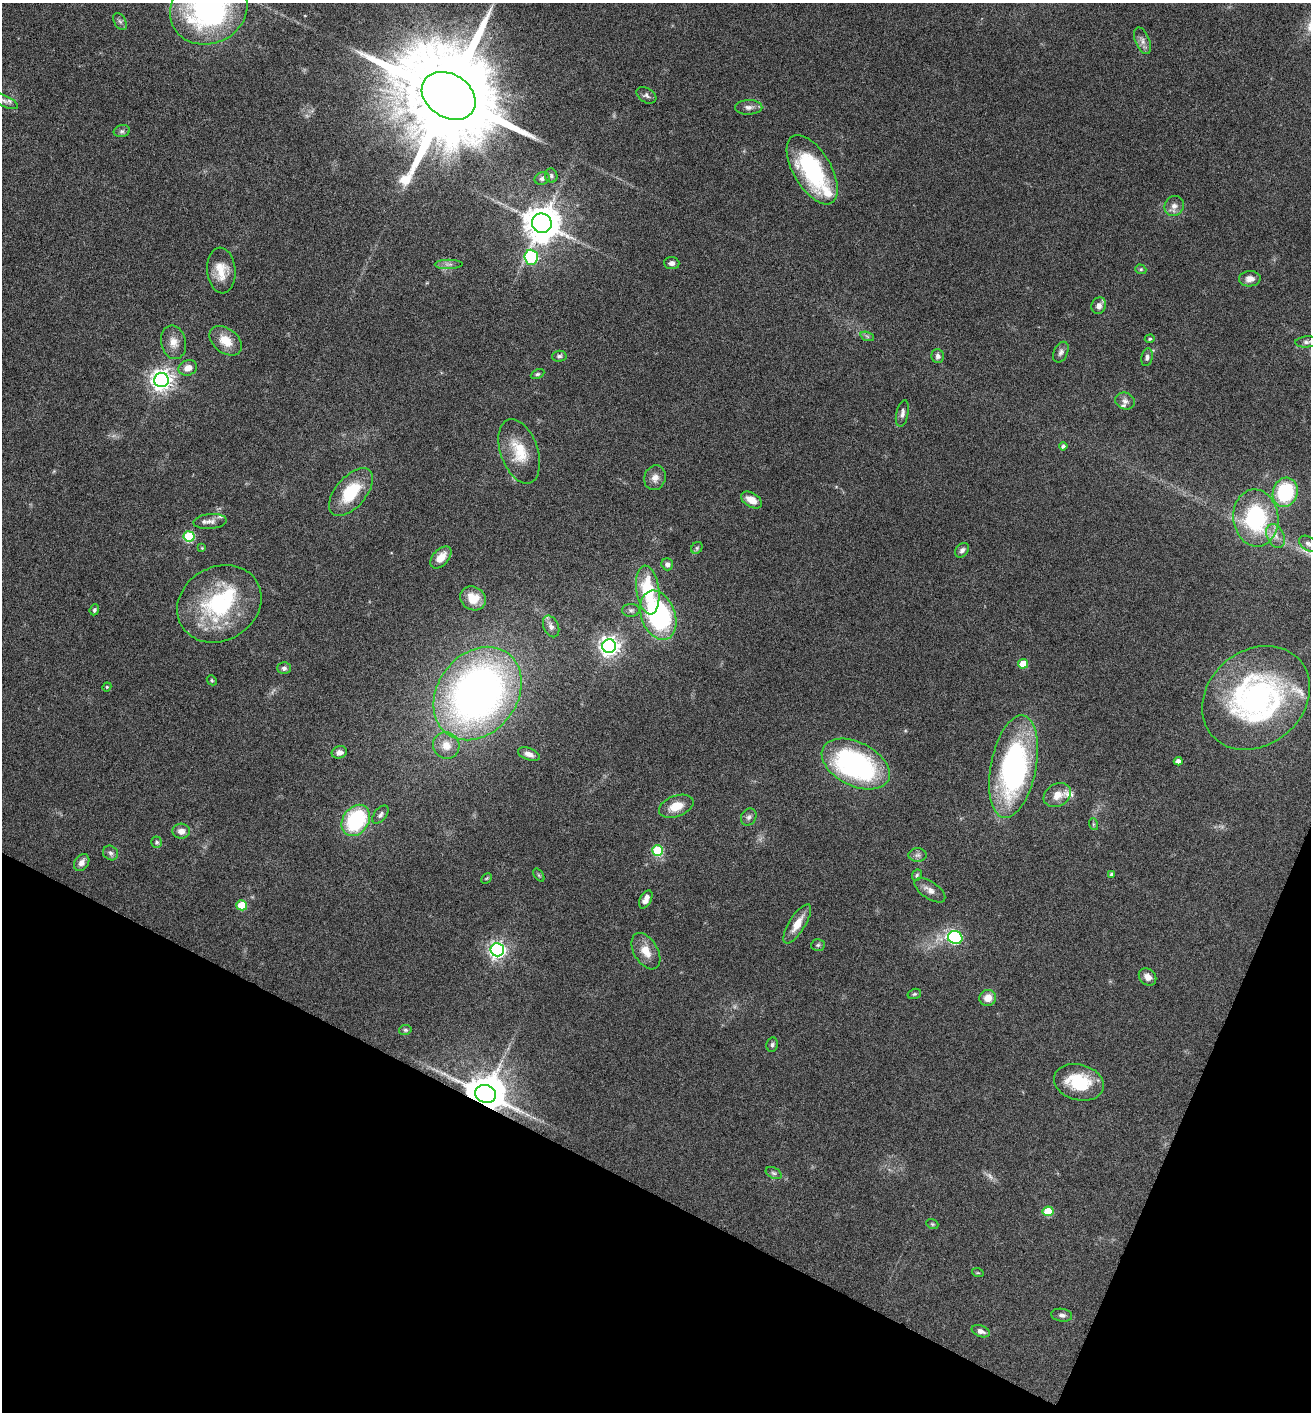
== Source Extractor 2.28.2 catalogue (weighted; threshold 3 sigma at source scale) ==
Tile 15 of 4 x 4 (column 3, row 4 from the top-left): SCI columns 2763-4071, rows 8-1417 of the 5660 x 5650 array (HDU 1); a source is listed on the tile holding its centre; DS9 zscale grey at full resolution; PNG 1313 x 1414 px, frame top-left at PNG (2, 3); each listed source drawn as its Kron ellipse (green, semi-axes under 4 px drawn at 4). Shown black and unused: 20% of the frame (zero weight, under 4 of 8 exposures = <1% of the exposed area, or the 3 px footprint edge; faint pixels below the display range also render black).
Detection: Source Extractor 2.28.2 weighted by HDU 2 'WHT'; one run over the whole footprint, this tile lists its part. Background 0.0556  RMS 0.004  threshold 0.0164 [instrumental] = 3 sigma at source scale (4.09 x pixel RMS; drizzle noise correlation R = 1.36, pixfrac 0.8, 0.05/0.05 arcsec/px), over >= 5 px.
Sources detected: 116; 1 too faint to see at this stretch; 2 inside a brighter object's white glare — neither listed nor drawn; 6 inside a brighter listed object's ellipse — not listed separately; the other 107 listed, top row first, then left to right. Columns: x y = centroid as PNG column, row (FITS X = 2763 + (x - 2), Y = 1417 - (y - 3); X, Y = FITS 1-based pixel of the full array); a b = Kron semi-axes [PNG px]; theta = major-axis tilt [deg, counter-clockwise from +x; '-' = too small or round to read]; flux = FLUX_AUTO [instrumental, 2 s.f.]
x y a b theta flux
209 9 39 34 24 87
120 21 9 6 -61 1
1142 41 14 7 -68 1.9
646 95 11 7 -31 1.2
449 96 29 21 -33 12000
4 101 15 5 -26 1.7
749 107 13 7 1 1.9
122 131 8 6 13 0.97
812 170 38 19 -59 39
551 176 7 6 - 0.9
542 179 8 6 23 1.2
1174 206 10 9 - 2.2
542 223 10 9 - 940
531 257 7 6 - 43
672 263 7 6 - 1.4
449 264 14 4 0 1.5
1141 269 6 4 -20 0.53
221 271 23 14 -85 7.1
1250 279 11 7 3 2.5
1099 306 8 7 - 2.1
867 336 7 4 -19 0.64
1150 339 5 4 - 0.56
226 341 18 12 -38 6.6
173 342 17 12 -78 4
1307 342 11 5 4 1.1
1061 352 11 7 65 1.3
559 356 7 5 3 0.86
938 356 7 6 - 1.3
1147 357 9 5 78 1.2
188 368 9 7 21 3.2
537 374 7 4 26 0.66
161 380 7 7 - 250
1125 401 10 8 -22 1.6
902 413 13 6 78 1.6
1063 446 4 4 - 0.92
519 451 33 18 -71 11
655 478 12 10 71 2.7
351 492 28 15 49 16
1285 492 15 12 72 26
752 500 12 7 -31 4.1
1256 518 29 22 -82 38
210 521 16 7 6 2.3
189 536 5 5 - 25
1275 536 12 8 -65 2.8
1308 544 10 6 -38 1.2
202 548 4 4 - 0.34
697 548 6 5 - 0.64
962 550 8 6 49 1.2
441 557 13 8 48 5
667 564 6 5 - 1.6
648 590 24 11 -82 20
473 598 13 11 -36 6.1
219 604 44 37 30 39
94 610 5 4 - 0.64
631 610 9 6 0 1.1
658 615 25 17 -69 64
551 626 11 7 -65 1.6
609 646 7 7 - 220
1023 664 5 5 - 7.9
284 668 6 6 - 1
212 680 5 4 - 0.48
107 687 4 4 - 0.4
477 693 50 39 52 200
1256 698 58 47 40 94
446 746 13 13 - 4.4
339 752 8 6 16 1.9
529 754 11 6 -20 1.9
1178 761 4 4 - 1.7
856 764 36 22 -26 71
1014 767 52 22 79 81
1057 795 14 11 30 4.2
676 806 18 10 21 6.1
380 815 10 6 50 1.2
749 817 9 7 61 1.3
356 820 17 13 54 33
1093 824 6 4 -72 0.46
181 831 9 7 -4 2.6
157 842 5 5 - 0.82
657 850 5 5 - 22
111 853 8 7 - 1.1
918 855 9 6 1 1.2
82 863 9 6 52 2.1
1112 874 4 4 - 1.2
539 875 7 4 -53 0.5
917 875 6 4 63 0.57
486 878 6 3 45 0.45
930 890 18 8 -34 2.7
646 899 10 5 63 2.5
242 905 5 5 - 12
797 924 22 8 58 5.5
955 938 7 6 - 44
818 945 7 5 3 0.68
497 950 7 6 - 140
646 951 20 12 -59 5.4
1147 977 9 7 -43 2.7
914 994 7 5 16 0.64
988 998 8 8 - 4.2
405 1030 6 5 - 0.62
772 1045 7 5 80 0.84
1079 1082 25 18 -14 18
486 1094 11 8 -19 1300
774 1173 8 5 -27 0.95
1048 1211 5 5 - 14
932 1224 6 4 -22 0.52
978 1273 6 3 -18 0.37
1062 1315 10 6 -7 1.3
981 1331 9 5 -20 1.8
Overlapping masked pixels (flux is a lower limit): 1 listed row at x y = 486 1094
Isophote crosses this tile's border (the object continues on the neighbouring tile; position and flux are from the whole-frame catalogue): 1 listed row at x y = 209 9